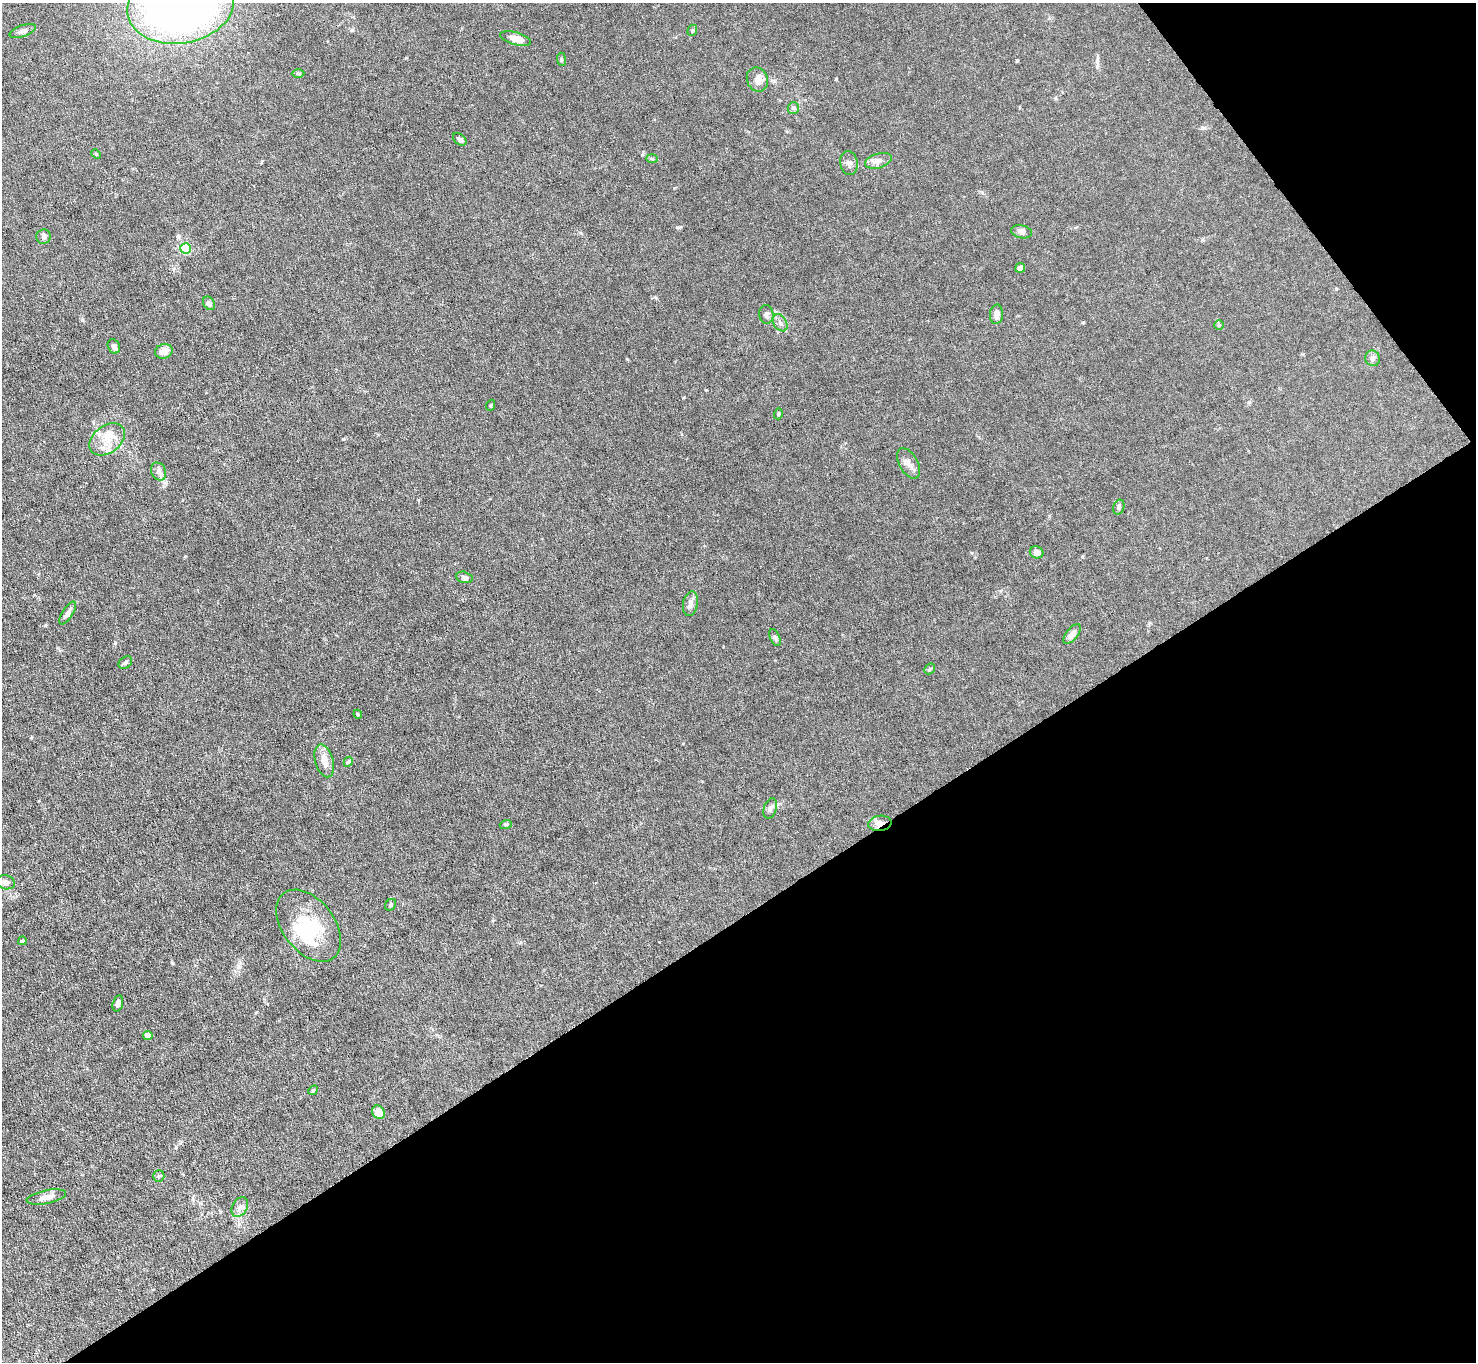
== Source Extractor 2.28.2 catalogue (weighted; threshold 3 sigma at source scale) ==
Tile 12 of 4 x 4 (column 4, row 3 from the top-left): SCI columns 4421-5894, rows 1515-2874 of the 5894 x 5887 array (HDU 1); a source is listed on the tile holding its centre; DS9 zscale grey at full resolution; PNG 1478 x 1364 px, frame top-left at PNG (2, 3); each listed source drawn as its Kron ellipse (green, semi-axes under 4 px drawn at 4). Shown black and unused: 36% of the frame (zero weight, under 4 of 8 exposures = <1% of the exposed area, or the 3 px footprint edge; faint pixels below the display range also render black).
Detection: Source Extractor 2.28.2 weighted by HDU 2 'WHT'; one run over the whole footprint, this tile lists its part. Background 0.0531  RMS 0.0029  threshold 0.0118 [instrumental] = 3 sigma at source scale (4.09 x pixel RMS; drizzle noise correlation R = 1.36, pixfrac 0.8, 0.05/0.05 arcsec/px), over >= 5 px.
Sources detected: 59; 2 inside a brighter object's white glare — neither listed nor drawn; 1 inside a brighter listed object's ellipse — not listed separately; the other 56 listed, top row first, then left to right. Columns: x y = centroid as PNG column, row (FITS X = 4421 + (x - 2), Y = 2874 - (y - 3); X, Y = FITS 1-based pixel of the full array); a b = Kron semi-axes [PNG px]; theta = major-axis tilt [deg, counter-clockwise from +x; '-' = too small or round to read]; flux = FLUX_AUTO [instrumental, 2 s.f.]
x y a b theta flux
181 5 54 38 10 170
692 30 6 4 68 0.37
23 31 14 5 18 1.1
515 38 16 6 -15 2.8
561 59 7 4 -84 0.37
298 73 6 4 -1 0.38
757 80 12 10 -67 2
793 108 6 5 - 0.55
460 139 7 5 -37 0.76
96 154 5 3 - 0.28
652 159 6 4 -3 0.33
878 161 14 7 17 1.4
849 163 12 8 -79 1.1
1021 232 10 6 -13 0.96
43 237 7 7 - 0.74
185 248 5 5 - 17
1020 268 5 4 - 1.4
209 303 7 5 -55 0.91
766 314 9 7 -84 0.85
996 314 10 6 86 1.7
780 323 9 6 -57 0.91
1219 325 5 4 - 0.31
114 346 7 6 - 1.1
164 351 9 7 20 2.1
1373 358 8 7 - 0.77
491 405 5 3 - 0.28
778 414 5 4 - 0.33
107 439 20 13 37 5.1
909 463 17 9 -60 1.7
159 471 9 7 -64 1.1
1119 507 7 5 72 0.65
1037 552 7 6 - 1.5
464 577 8 5 -13 0.94
690 604 12 7 79 1.4
68 613 13 5 57 1.1
1072 634 12 5 52 1.6
775 638 9 5 -65 0.63
125 663 7 5 35 0.59
930 669 6 4 45 0.39
358 714 4 4 - 0.28
324 761 17 9 -74 2.7
348 762 5 4 - 0.39
770 808 10 6 73 0.87
880 823 11 7 8 2.1
506 824 6 4 17 0.33
6 882 9 7 -13 1.3
391 905 6 5 - 0.51
309 926 41 26 -52 16
22 941 4 4 - 0.46
118 1003 8 5 73 1.1
148 1035 4 4 - 2.6
313 1090 5 4 - 0.33
378 1112 7 6 - 3
159 1176 6 5 - 0.46
46 1197 20 7 11 2.2
240 1207 10 7 61 1.2
Overlapping masked pixels (flux is a lower limit): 1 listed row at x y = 880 823
Isophote crosses this tile's border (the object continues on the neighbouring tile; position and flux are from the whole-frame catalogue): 1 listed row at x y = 181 5
Unlisted compact peaks at least as high as the median listed source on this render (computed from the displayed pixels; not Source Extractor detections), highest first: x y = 836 79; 679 227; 343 439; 115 643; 674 188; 1204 128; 172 963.